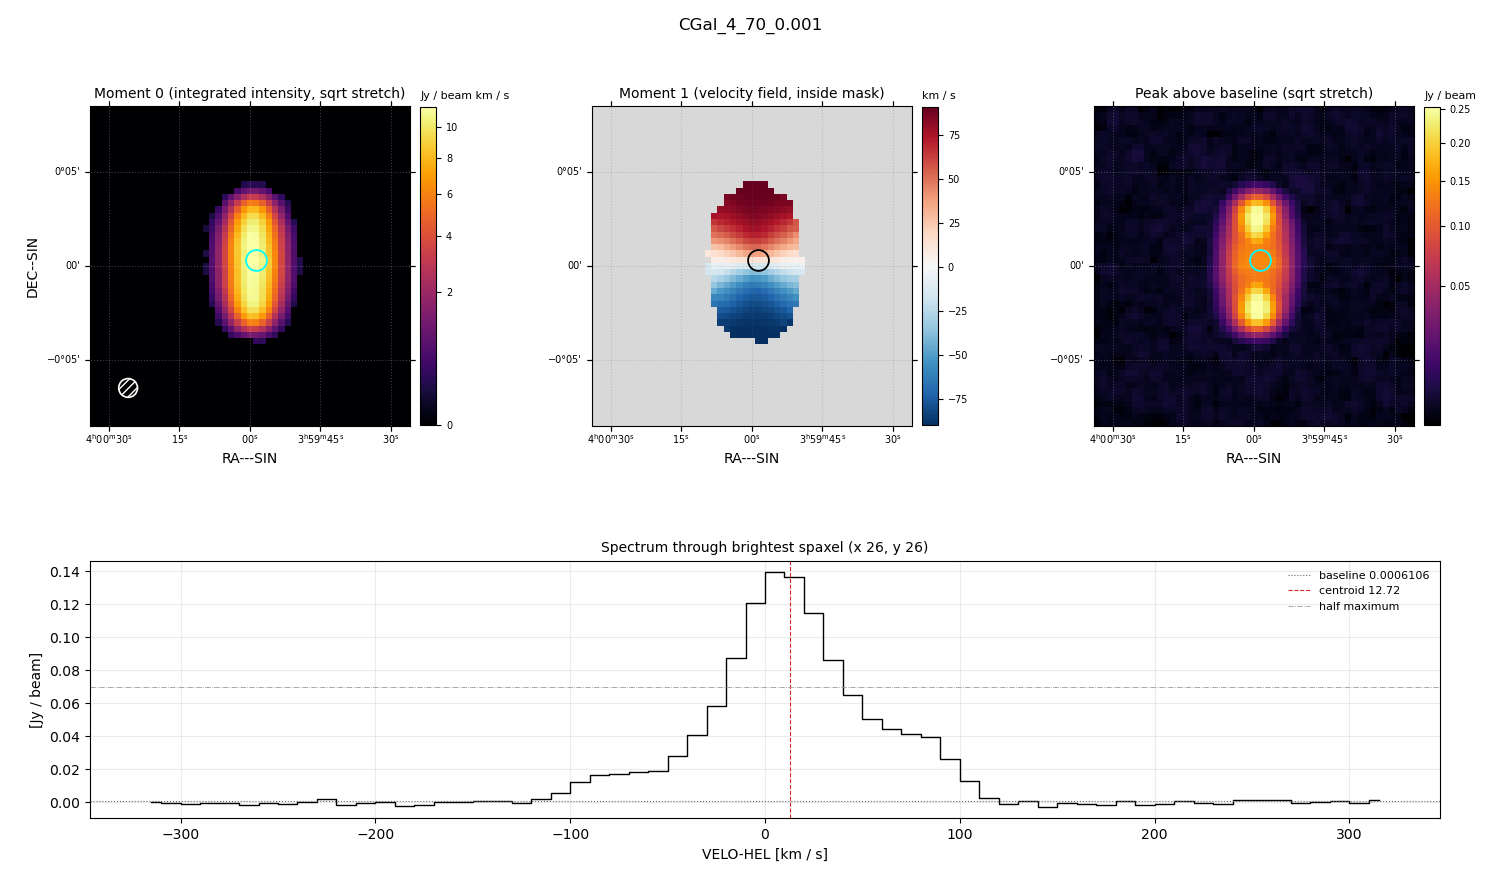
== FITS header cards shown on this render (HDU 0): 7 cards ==
OBJECT  = 'CGal_4_70_0.001'
BUNIT   = 'JY/BEAM '           /
CTYPE1  = 'RA---SIN'           /
CTYPE2  = 'DEC--SIN'           /
CTYPE3  = 'VELO-HEL'           /
NAXIS3  =                   64 / length of data axis 3
CUNIT3  = 'km/s    '           /

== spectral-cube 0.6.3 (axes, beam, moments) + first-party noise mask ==
SpectralCube HDU 0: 64 channels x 51 x 51 spaxels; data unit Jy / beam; figure title: CGal_4_70_0.001
Units: BUNIT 'JY/BEAM' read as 'Jy/beam' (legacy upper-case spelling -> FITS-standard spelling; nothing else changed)
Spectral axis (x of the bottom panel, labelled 'VELO-HEL [km / s]'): -315 .. 315 km / s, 64 channels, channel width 10 km / s
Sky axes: RA---SIN/DEC--SIN; field 17' x 17' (20 arcsec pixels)
Beam (drawn as the hatched ellipse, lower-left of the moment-0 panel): BMAJ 60 arcsec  BMIN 60 arcsec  BPA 0 deg
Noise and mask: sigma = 1.0e-03 Jy / beam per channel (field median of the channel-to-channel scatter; agrees with the line-free scatter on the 2286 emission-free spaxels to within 2%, no correlation factor applied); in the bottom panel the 42 channels outside the line scatter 1.8e-03 Jy / beam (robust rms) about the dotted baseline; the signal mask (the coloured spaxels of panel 2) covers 12% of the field
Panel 1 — Moment 0 (line voxels x channel width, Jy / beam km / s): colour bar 0 .. 11.4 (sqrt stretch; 0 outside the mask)
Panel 2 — Moment 1 (intensity-weighted velocity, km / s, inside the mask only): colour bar -90 .. 91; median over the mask -5
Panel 3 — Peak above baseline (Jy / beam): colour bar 0.00144 .. 0.253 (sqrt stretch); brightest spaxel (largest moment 0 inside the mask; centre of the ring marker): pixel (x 26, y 26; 0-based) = FK5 03h59m58s +00d00m20s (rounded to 2 s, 20 arcsec steps: no finer than the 20 arcsec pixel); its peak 0.139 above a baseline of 0.0006106
Panel 4 — spectrum at that spaxel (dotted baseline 0.0006106 Jy / beam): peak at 5 km / s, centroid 12.72 km / s (red dashed line; intensity-weighted over the run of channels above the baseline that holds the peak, -120 .. 120 km / s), W50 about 60 km / s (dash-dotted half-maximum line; edge to edge of the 6 channels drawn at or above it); detected line -110 .. 110 km / s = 22 of 64 channels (34%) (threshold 4 sigma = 0.0041 Jy / beam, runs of >= 3 channels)